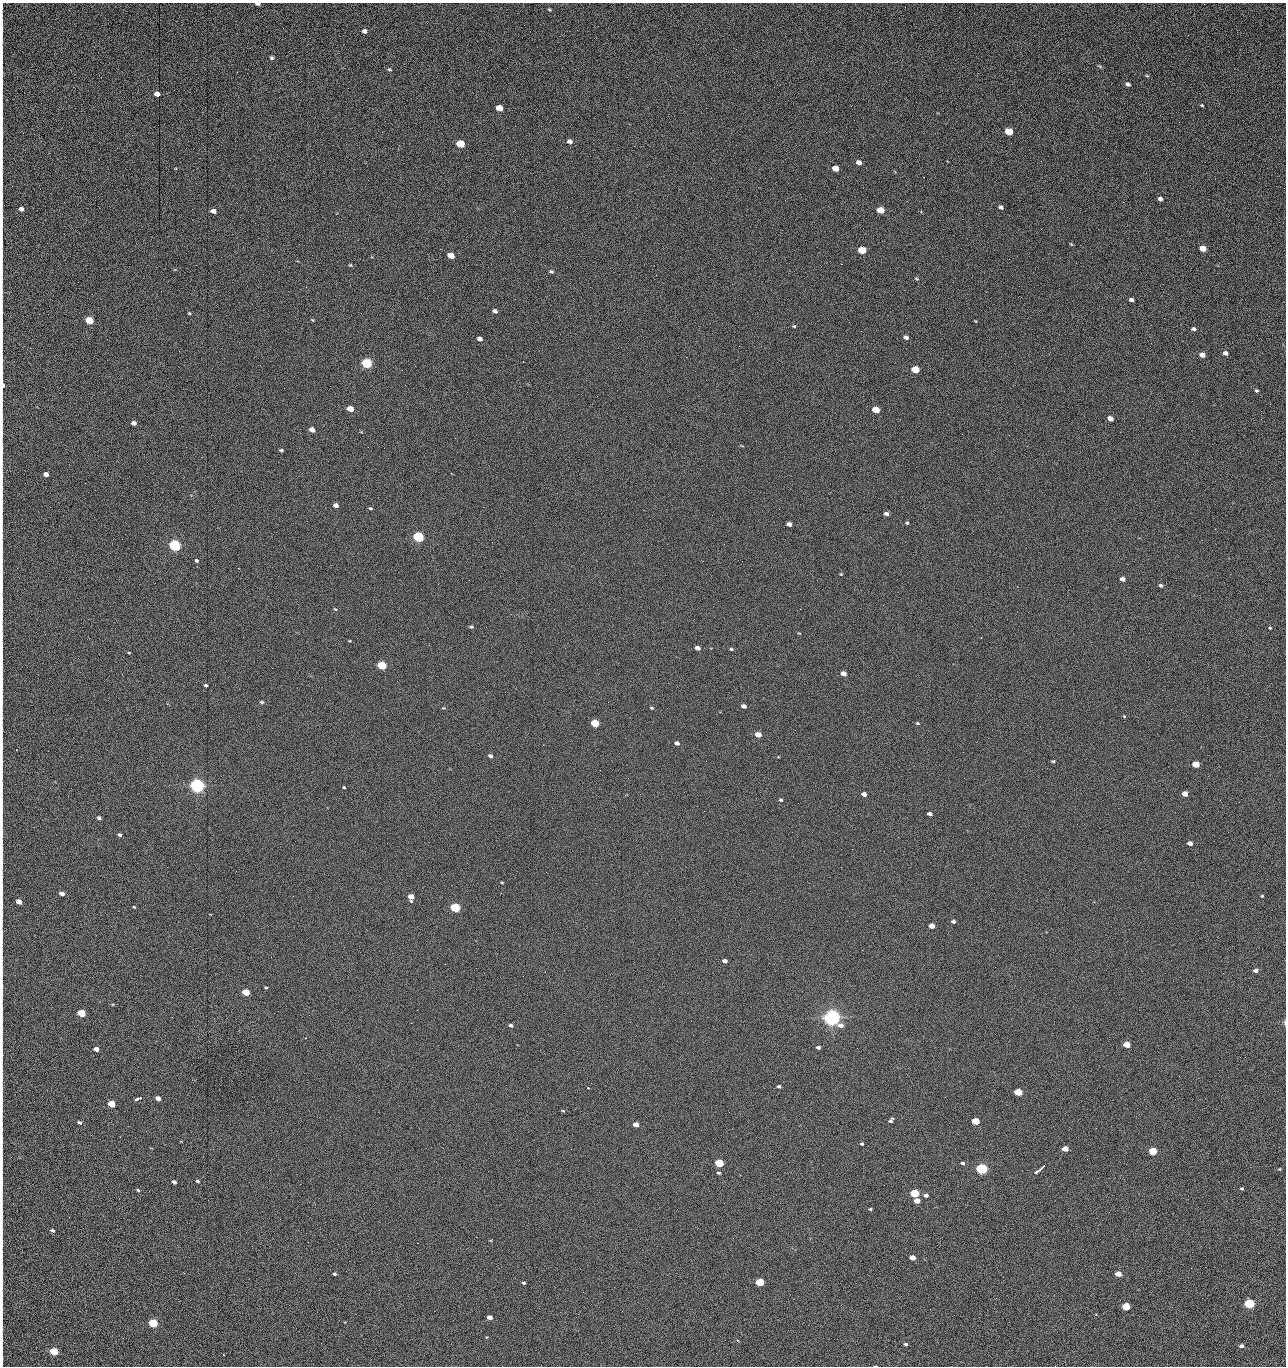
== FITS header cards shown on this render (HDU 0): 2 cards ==
NAXIS1  =                 1284 /fastest changing axis
NAXIS2  =                 1364 /next to fastest changing axis

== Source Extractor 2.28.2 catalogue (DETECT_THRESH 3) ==
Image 1284 x 1364 px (HDU 0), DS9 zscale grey, 1 PNG px = 1 image px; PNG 1288 x 1368 px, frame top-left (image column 1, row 1364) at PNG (2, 3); no overlay
Background 151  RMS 15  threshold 46.2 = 3 sigma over >= 5 px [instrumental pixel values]
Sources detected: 223; all 223 listed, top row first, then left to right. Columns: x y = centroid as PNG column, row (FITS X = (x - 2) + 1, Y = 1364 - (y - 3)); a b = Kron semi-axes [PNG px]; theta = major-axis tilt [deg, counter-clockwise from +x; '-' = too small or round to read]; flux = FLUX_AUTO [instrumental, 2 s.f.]
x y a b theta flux
258 4 5 3 - 2500
549 10 4 3 - 1100
2 22 15 2 90 2800
364 31 5 4 - 4800
1188 35 3 2 - 1200
272 58 5 4 - 1800
1100 66 7 3 -31 1300
389 69 6 4 -1 1400
2 72 25 2 90 5100
1147 76 5 3 - 1100
1128 84 5 4 - 2900
157 94 4 4 - 8200
1202 105 4 3 - 1200
499 108 5 4 - 23000
2 109 15 2 90 2700
1179 122 3 2 - 1200
1009 132 5 4 - 43000
23 133 2 2 - 470
2 136 20 2 90 3600
569 141 6 5 - 3900
460 144 5 4 - 53000
1041 161 2 2 - 1900
859 162 5 4 - 6200
835 168 5 4 - 16000
2 174 16 2 90 3200
923 177 2 2 - 18000
1160 199 5 4 - 3800
785 200 2 2 - 600
1123 202 3 2 - 1100
1001 207 4 4 - 2500
21 209 5 4 - 4900
880 210 5 4 - 28000
213 211 5 4 - 6000
921 212 4 3 - 1100
2 215 17 2 90 3300
1071 244 5 4 - 1100
1203 248 5 4 - 24000
862 250 5 4 - 41000
451 256 5 4 - 20000
841 264 2 2 - 27000
350 265 5 4 - 1100
2 271 11 2 90 1700
551 271 5 4 - 1800
916 279 5 2 - 890
306 287 3 3 - 820
1131 300 4 3 - 2800
495 311 5 4 - 3100
2 312 7 2 90 1200
189 313 4 3 - 980
89 320 5 4 - 52000
312 320 5 3 - 900
975 321 4 3 - 730
849 322 2 2 - 710
710 323 2 2 - 3400
794 326 4 4 - 1200
1194 329 5 4 - 2300
2 336 8 2 90 1200
906 337 5 4 - 3700
480 339 5 4 - 4900
739 346 2 2 - 500
1225 353 5 4 - 4600
1202 355 5 4 - 9700
367 363 5 4 - 160000
915 370 5 4 - 40000
3 385 10 3 -87 6900
1256 391 4 3 - 2700
350 409 5 4 - 20000
876 410 5 4 - 33000
1110 419 5 4 - 9900
134 423 5 4 - 4900
312 430 5 4 - 9600
1009 435 2 2 - 3300
1027 446 2 2 - 550
186 447 2 2 - 3100
281 450 4 3 - 1500
46 474 4 4 - 5800
2 476 18 2 90 3500
85 483 2 2 - 880
2 502 8 2 90 1000
336 505 5 4 - 5000
370 508 4 4 - 1400
886 514 4 3 - 3600
907 523 4 4 - 1200
789 524 5 4 - 5000
418 537 5 4 - 190000
492 542 2 2 - 2600
175 545 5 4 - 320000
196 560 4 4 - 1600
742 561 2 2 - 580
2 574 15 2 90 2700
841 574 4 3 - 810
1122 579 4 4 - 5500
1161 585 5 4 - 2200
335 609 5 3 - 970
471 627 5 4 - 1500
1270 628 3 3 - 2300
799 633 5 3 - 760
350 641 4 3 - 770
697 648 5 4 - 5200
731 649 5 4 - 1300
129 653 4 3 - 880
382 665 5 4 - 90000
843 673 5 4 - 7400
2 684 10 2 90 2000
206 685 3 3 - 1900
262 702 5 4 - 1500
744 706 4 4 - 4000
443 708 5 3 - 860
651 708 4 3 - 1200
1124 716 4 3 - 910
595 723 5 4 - 52000
917 723 5 4 - 1200
706 732 2 2 - 580
758 734 5 4 - 14000
677 743 4 4 - 3500
543 745 2 2 - 3300
2 746 19 2 90 3500
490 756 5 4 - 2700
706 761 2 2 - 1500
1053 761 5 4 - 1300
1196 764 5 4 - 27000
726 772 2 2 - 2500
197 786 6 5 - 680000
344 787 3 2 - 1100
864 794 4 4 - 5800
1185 794 4 4 - 13000
781 800 5 4 - 1500
930 814 4 3 - 3900
99 818 5 4 - 2300
119 835 4 3 - 2200
1190 843 5 4 - 5900
2 851 20 2 90 3900
502 883 4 2 - 840
62 893 5 4 - 5700
1262 896 4 3 - 1100
411 897 5 5 - 13000
19 902 5 4 - 10000
2 905 18 2 90 3300
134 907 4 2 - 880
455 908 5 4 - 120000
953 921 4 3 - 2600
931 926 5 4 - 9800
2 936 8 2 90 1400
725 961 4 4 - 3700
1256 970 4 4 - 4500
523 976 2 2 - 2000
2 986 13 2 90 2500
266 987 4 3 - 990
246 992 5 4 - 34000
81 1013 5 4 - 53000
832 1018 6 5 - 970000
1285 1022 7 3 -82 1400
411 1023 2 2 - 5500
511 1025 4 3 - 2000
1127 1045 5 4 - 29000
818 1047 5 4 - 2300
857 1048 2 2 - 1300
96 1049 5 4 - 6500
1245 1057 2 2 - 1900
1179 1076 2 2 - 2700
779 1086 4 3 - 2200
588 1088 3 2 - 1700
1018 1092 5 4 - 47000
138 1098 6 3 25 5200
158 1098 5 4 - 7100
2 1100 12 2 90 2200
111 1104 5 4 - 31000
563 1111 5 3 - 920
729 1112 2 2 - 830
891 1120 7 4 51 2500
975 1121 5 4 - 44000
79 1122 5 4 - 2000
636 1125 5 4 - 8600
91 1135 2 2 - 2500
862 1144 3 3 - 1600
571 1149 2 2 - 950
1065 1149 5 4 - 17000
1153 1151 5 4 - 58000
1087 1159 2 2 - 880
719 1163 5 4 - 78000
962 1163 5 3 - 2100
1043 1166 5 2 - 1600
982 1169 5 4 - 270000
1279 1169 4 4 - 1000
1037 1171 8 3 33 2900
719 1173 4 4 - 1600
197 1181 5 3 - 1300
174 1182 4 3 - 2800
2 1183 8 2 90 1500
1242 1189 5 4 - 1200
138 1190 5 3 - 1400
2 1191 8 2 90 1200
914 1193 5 4 - 84000
926 1195 4 4 - 3500
917 1201 5 4 - 9900
870 1209 4 3 - 1300
2 1214 8 2 90 1300
280 1219 2 2 - 2100
52 1230 5 3 - 2200
476 1237 2 2 - 8800
308 1242 2 2 - 1800
417 1243 2 2 - 5400
912 1258 5 4 - 9100
334 1274 4 3 - 1500
1118 1274 5 4 - 14000
759 1282 5 4 - 80000
2 1283 24 2 90 4200
523 1283 4 3 - 1600
583 1292 2 2 - 520
996 1298 2 2 - 2900
1249 1304 5 4 - 190000
1126 1306 5 4 - 46000
622 1311 2 2 - 830
490 1317 4 4 - 7600
153 1323 5 4 - 100000
2 1339 9 2 90 1500
321 1343 2 2 - 1400
905 1344 4 3 - 2000
1241 1346 5 4 - 3300
54 1351 5 4 - 54000
2 1360 15 2 90 2100
875 1366 3 2 - 1000
1055 1366 2 2 - 2100
At the frame edge (FLAGS 8, measured only in part): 30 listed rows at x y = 258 4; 2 22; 2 72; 2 109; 2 136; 2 174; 2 215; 2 271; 2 312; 2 336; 3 385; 2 476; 2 502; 2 574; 2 684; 2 746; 2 851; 2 905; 2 936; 2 986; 1285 1022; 2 1100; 2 1183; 2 1191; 2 1214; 2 1283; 2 1339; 2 1360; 875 1366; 1055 1366

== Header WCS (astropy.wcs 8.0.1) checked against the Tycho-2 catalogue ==
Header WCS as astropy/WCSLIB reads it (CRVAL/CRPIX/CD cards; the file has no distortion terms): RA---TAN/DEC--TAN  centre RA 15:41:42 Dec +51:58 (235.42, +51.97 deg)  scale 1.26 arcsec/px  FOV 26.9' x 28.5'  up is +92 deg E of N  parity flipped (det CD > 0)
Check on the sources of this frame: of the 60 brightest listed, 11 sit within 2.0 arcsec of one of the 12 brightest Tycho-2 stars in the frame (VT <= 12.29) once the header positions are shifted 0.58 arcsec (0.43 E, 0.39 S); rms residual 1.04 arcsec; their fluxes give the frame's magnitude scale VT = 24.55 - 2.5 log10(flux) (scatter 0.17 mag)
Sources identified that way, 11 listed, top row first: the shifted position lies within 2.0 arcsec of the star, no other Tycho-2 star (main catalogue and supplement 1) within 4.0 arcsec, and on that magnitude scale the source's flux lands within +1.5 / -3 mag of the star's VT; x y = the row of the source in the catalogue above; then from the Tycho-2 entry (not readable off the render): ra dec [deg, ICRS J2000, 3 dp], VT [Tycho-2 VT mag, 2 dp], TYC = Tycho-2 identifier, HIP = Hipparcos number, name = IAU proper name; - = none
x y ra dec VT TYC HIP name
367 363 235.614 +52.064 11.61 3489-1132-1 - -
418 537 235.514 +52.049 11.19 3489-1407-1 - -
175 545 235.515 +52.133 11.12 3489-1380-1 - -
197 786 235.378 +52.130 9.31 3489-1322-1 76850 -
455 908 235.303 +52.042 11.52 3489-958-1 - -
832 1018 235.232 +51.912 9.59 3489-824-1 - -
982 1169 235.143 +51.862 10.97 3489-1016-1 - -
914 1193 235.131 +51.886 12.29 3489-908-1 - -
759 1282 235.084 +51.941 11.45 3489-1346-1 - -
1249 1304 235.062 +51.771 11.53 3489-1453-1 - -
153 1323 235.075 +52.152 11.74 3489-912-1 - -